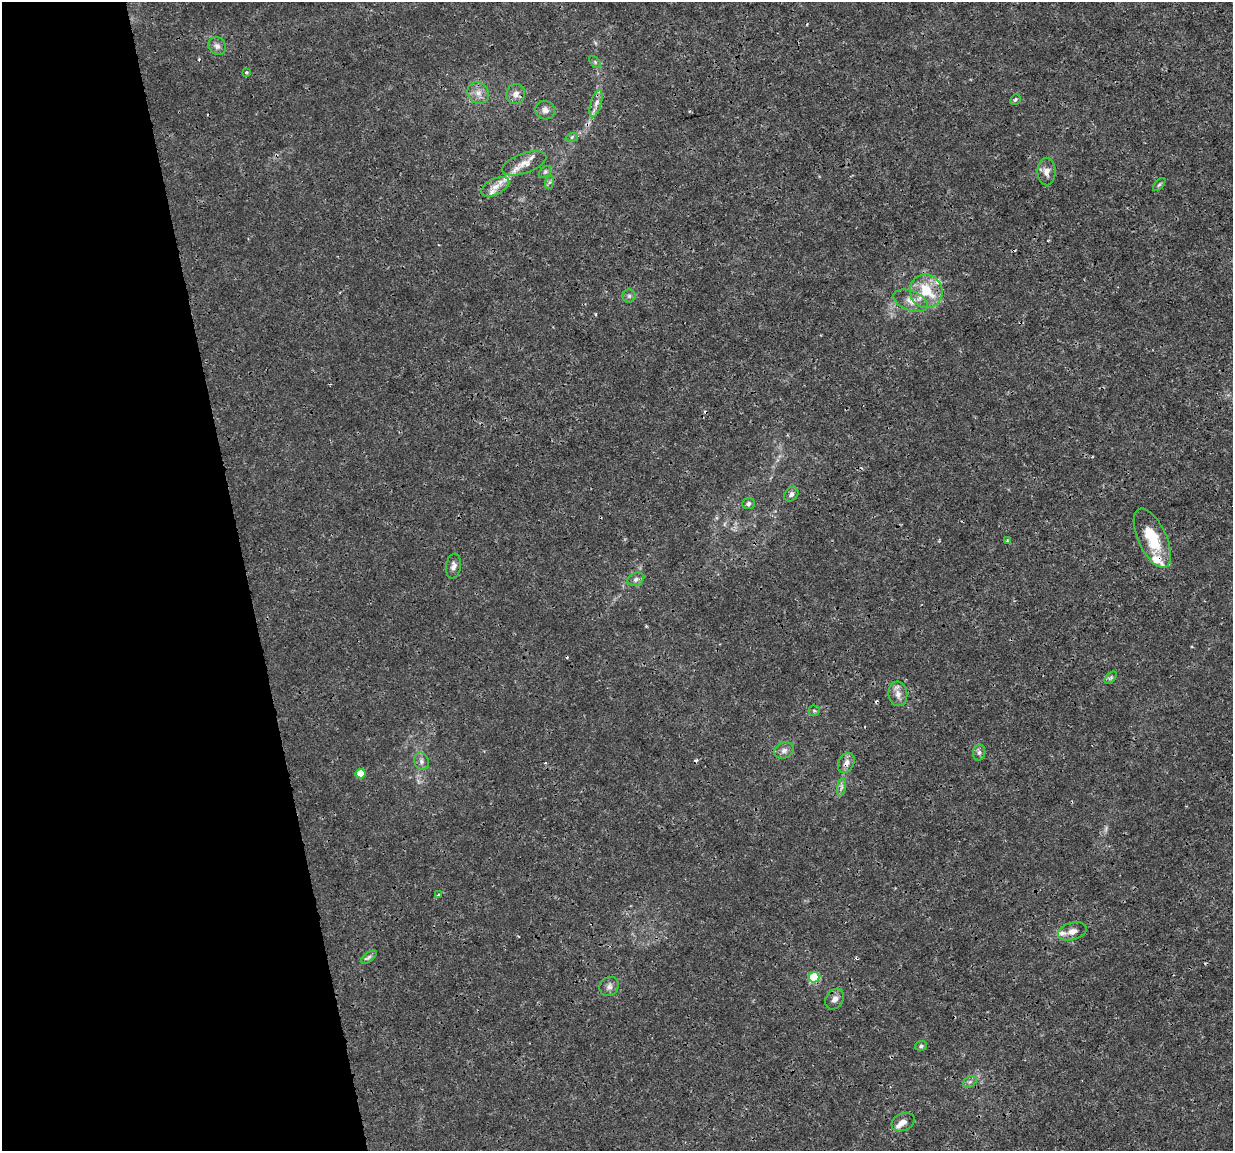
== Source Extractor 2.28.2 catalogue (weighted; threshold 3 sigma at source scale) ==
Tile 5 of 4 x 4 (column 1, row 2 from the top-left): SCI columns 1-1231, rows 2376-3524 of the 4923 x 4703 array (HDU 1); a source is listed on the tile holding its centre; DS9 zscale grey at full resolution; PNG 1235 x 1153 px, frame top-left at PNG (2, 2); each listed source drawn as its Kron ellipse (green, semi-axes under 4 px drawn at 4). Shown black and unused: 20% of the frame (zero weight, under 3 of 4 exposures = <1% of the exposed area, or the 3 px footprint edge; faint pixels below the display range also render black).
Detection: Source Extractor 2.28.2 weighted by HDU 2 'WHT'; one run over the whole footprint, this tile lists its part. Background 0.00291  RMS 8.1e-04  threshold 0.00363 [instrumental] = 3 sigma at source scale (4.5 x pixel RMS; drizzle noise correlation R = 1.50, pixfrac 1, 0.0396/0.0396 arcsec/px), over >= 5 px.
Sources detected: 57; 7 cosmic-ray / hot-pixel residue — neither listed nor drawn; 8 inside a brighter listed object's ellipse — not listed separately; the other 42 listed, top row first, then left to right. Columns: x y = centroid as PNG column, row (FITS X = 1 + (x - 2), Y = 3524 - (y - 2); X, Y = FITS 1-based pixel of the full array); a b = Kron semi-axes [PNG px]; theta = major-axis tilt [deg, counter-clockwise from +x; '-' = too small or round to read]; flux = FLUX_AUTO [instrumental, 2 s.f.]
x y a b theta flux
217 46 9 8 - 0.39
595 62 7 4 -46 0.12
246 72 4 3 - 0.11
478 93 11 10 - 0.64
516 94 10 9 - 0.56
1015 100 5 5 - 0.17
596 103 14 5 74 0.47
545 110 10 9 - 0.41
572 137 6 4 18 0.15
524 163 23 10 19 1
545 172 7 4 45 0.17
1046 172 14 9 -89 0.55
550 182 7 4 70 0.16
1159 185 8 4 48 0.14
495 187 15 8 27 0.69
926 291 17 16 - 2.9
629 296 6 6 - 0.21
911 301 18 10 -20 0.77
791 494 8 6 47 0.31
748 504 6 5 - 0.22
1152 538 32 14 -65 2.9
1007 541 4 3 - 0.095
454 566 12 7 81 0.38
636 579 9 6 22 0.28
1111 678 7 4 45 0.16
898 694 12 9 -83 0.57
814 711 5 5 - 0.13
784 750 10 7 25 0.37
979 753 8 6 74 0.24
421 761 9 7 -68 0.31
846 763 10 7 61 0.53
360 773 5 5 - 1.5
841 787 9 4 81 0.23
438 895 3 3 - 0.09
1072 931 15 8 15 0.57
369 957 9 4 35 0.2
814 977 5 5 - 4.9
609 986 10 9 - 0.36
835 999 11 8 54 0.5
921 1046 6 5 - 0.17
970 1082 7 5 30 0.19
903 1122 12 8 26 0.48
Overlapping masked pixels (flux is a lower limit): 2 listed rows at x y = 524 163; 846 763